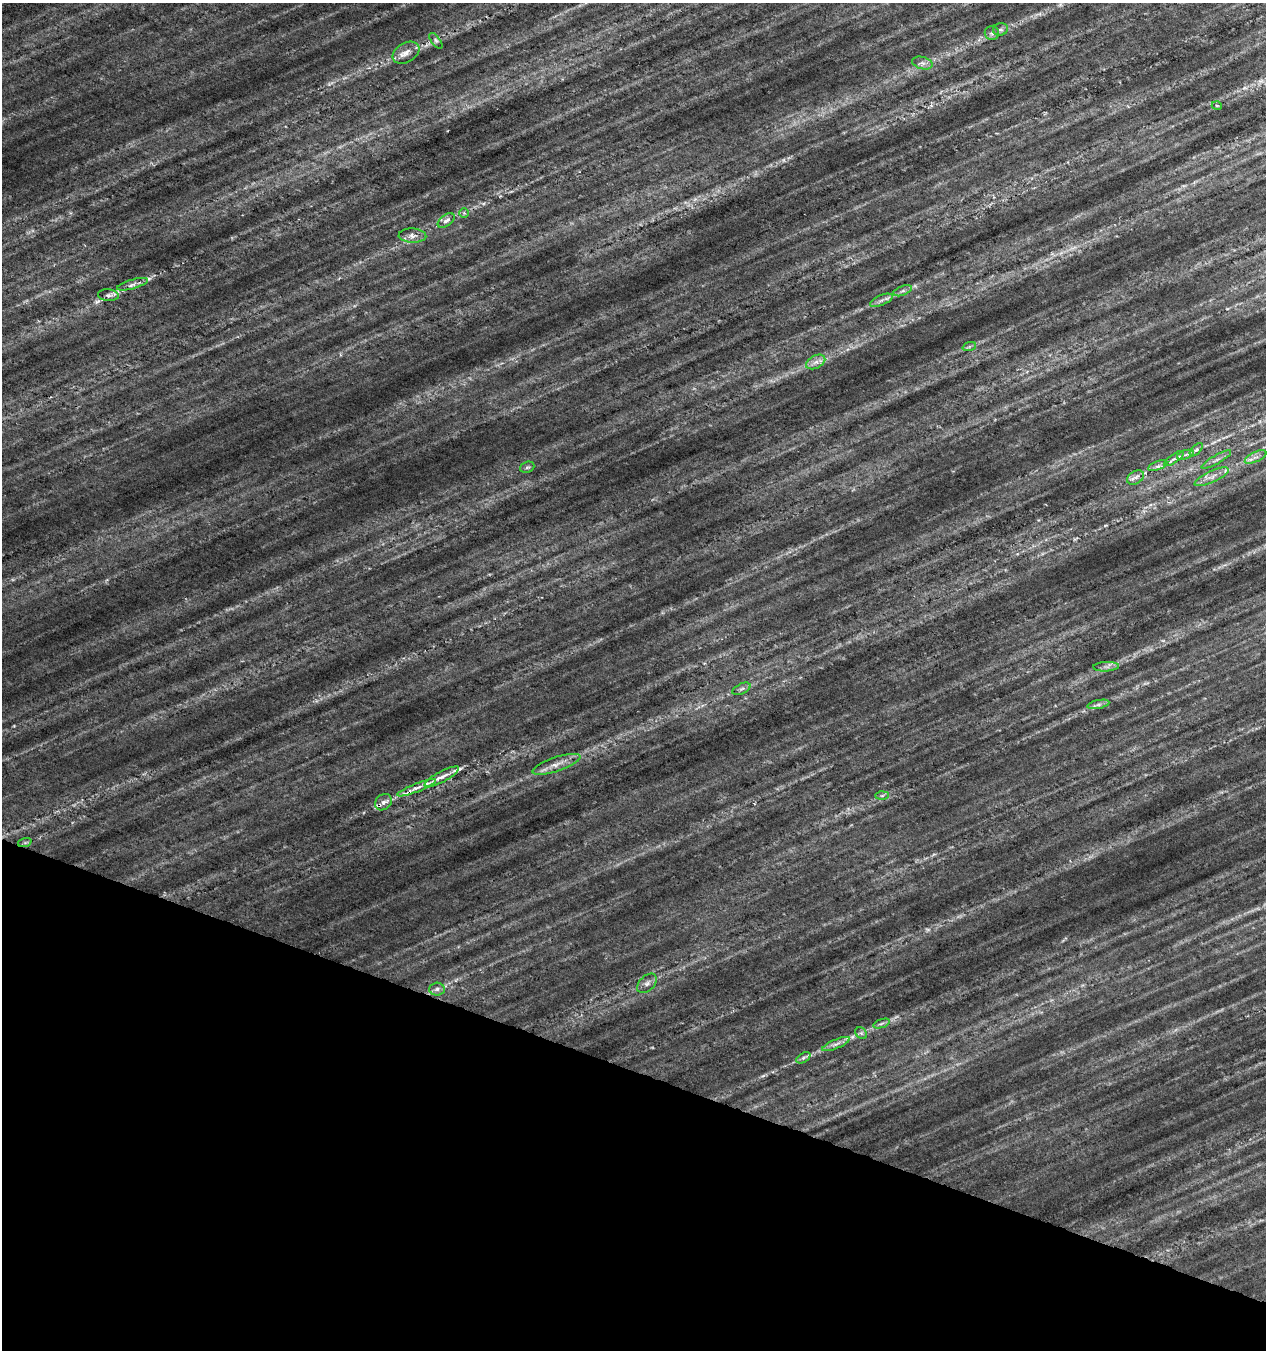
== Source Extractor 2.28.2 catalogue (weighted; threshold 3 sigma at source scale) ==
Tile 15 of 4 x 4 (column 3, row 4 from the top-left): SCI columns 2748-4011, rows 12-1359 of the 5556 x 5402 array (HDU 1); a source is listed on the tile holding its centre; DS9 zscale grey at full resolution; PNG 1268 x 1352 px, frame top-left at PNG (2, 3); each listed source drawn as its Kron ellipse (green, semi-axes under 4 px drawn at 4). Shown black and unused: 21% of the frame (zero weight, under 4 of 7 exposures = <1% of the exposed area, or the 3 px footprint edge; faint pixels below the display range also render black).
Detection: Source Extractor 2.28.2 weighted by HDU 2 'WHT'; one run over the whole footprint, this tile lists its part. Background 0.00813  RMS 0.012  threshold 0.048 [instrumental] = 3 sigma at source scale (4.09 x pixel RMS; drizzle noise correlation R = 1.36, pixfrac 0.8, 0.0396/0.0396 arcsec/px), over >= 5 px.
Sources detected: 44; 2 too faint to see at this stretch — neither listed nor drawn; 3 inside a brighter listed object's ellipse — not listed separately; the other 39 listed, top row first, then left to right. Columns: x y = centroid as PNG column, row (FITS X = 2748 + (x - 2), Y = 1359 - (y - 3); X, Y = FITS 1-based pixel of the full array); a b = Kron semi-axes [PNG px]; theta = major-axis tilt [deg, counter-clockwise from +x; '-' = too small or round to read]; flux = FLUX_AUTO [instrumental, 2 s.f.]
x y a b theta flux
1000 29 7 6 - 3
992 33 7 7 - 3.2
436 41 9 4 -52 2.5
406 53 14 9 31 9.3
922 63 10 6 -15 4.6
1217 106 5 3 - 0.96
464 213 5 5 - 1.7
446 220 9 5 37 4.8
412 236 14 7 -2 6.5
132 284 16 4 16 5
903 291 9 4 21 3.2
108 295 10 5 -4 4
881 300 12 5 23 4.2
969 347 7 4 19 1.9
816 362 10 6 26 5.8
1196 450 8 4 47 2.9
1185 455 9 3 19 3.2
1256 457 12 5 26 4.9
1174 459 12 3 35 2.6
1216 460 17 4 30 4.4
1158 466 10 3 21 2.9
527 467 7 5 20 2.4
1135 477 9 6 32 5.5
1212 477 18 5 25 8.2
1106 667 13 4 3 4.1
741 689 10 5 26 3.1
1098 704 11 4 11 3.8
557 764 25 7 18 12
442 777 19 5 28 8.7
417 788 21 4 21 7.7
882 796 6 4 2 2
383 802 9 7 40 5.7
25 842 7 4 20 2
647 983 11 7 43 5.2
437 989 7 6 - 3.5
881 1024 9 3 19 2.6
861 1033 7 5 -44 2.3
836 1044 15 4 22 5.5
803 1058 8 4 31 2.7
Overlapping masked pixels (flux is a lower limit): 2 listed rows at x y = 417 788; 383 802
Unlisted compact peaks at least as high as the median listed source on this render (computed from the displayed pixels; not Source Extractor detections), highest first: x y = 1244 88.